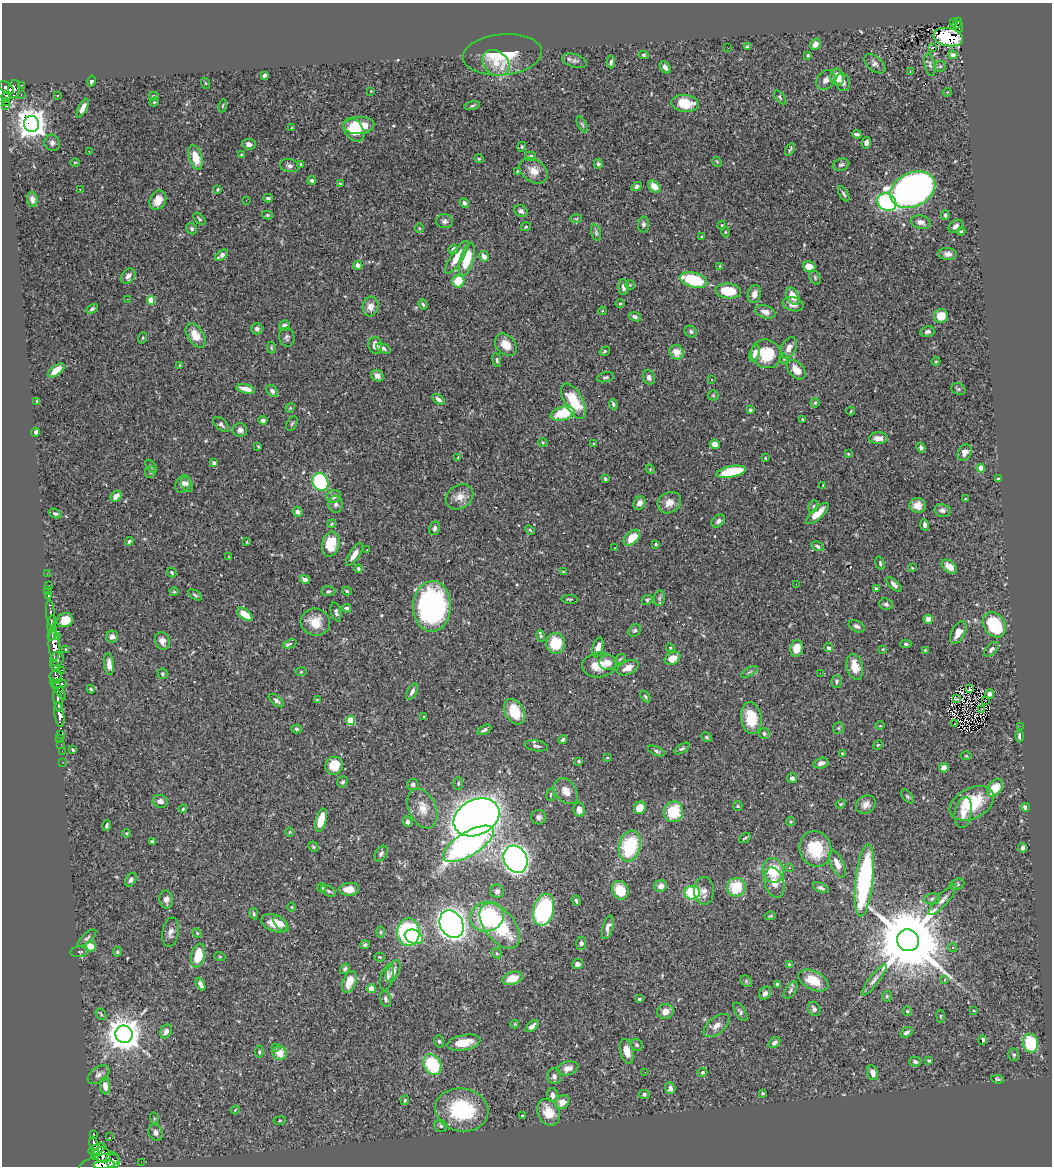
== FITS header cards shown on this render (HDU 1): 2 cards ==
NAXIS1  =                 1050
NAXIS2  =                 1164

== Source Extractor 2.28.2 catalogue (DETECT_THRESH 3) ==
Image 1050 x 1164 px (HDU 1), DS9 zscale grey, 1 PNG px = 1 image px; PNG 1054 x 1168 px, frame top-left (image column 1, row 1164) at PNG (2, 3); each listed source drawn as its Kron ellipse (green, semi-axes under 4 px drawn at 4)
Background 0.778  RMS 0.018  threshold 0.0546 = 3 sigma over >= 5 px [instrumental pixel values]
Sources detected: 498; all 498 listed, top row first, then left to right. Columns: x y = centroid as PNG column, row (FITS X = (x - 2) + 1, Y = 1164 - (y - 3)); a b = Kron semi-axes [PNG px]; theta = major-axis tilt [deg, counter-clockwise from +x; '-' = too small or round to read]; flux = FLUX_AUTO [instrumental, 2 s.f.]
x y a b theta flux
953 23 3 3 - 16
957 23 6 3 66 49
959 27 6 2 90 28
948 37 15 9 -11 45
815 44 6 5 - 7
747 47 4 3 - 1.4
932 47 4 2 - 1.8
728 48 2 2 - 2.9
502 55 39 20 5 52
644 55 5 3 - 1.5
808 55 4 3 - 1.4
953 55 4 4 - 3.1
575 61 13 6 -17 4.3
611 62 6 4 86 2.5
496 63 15 11 -39 17
875 64 12 7 -41 5
930 65 11 5 -78 4.3
940 66 6 5 - 1.9
665 67 7 4 -55 4.8
910 71 2 2 - 0.65
264 75 4 3 - 3.6
837 77 9 6 -77 23
826 80 11 8 47 6.3
91 81 5 4 - 2.7
843 82 9 7 -75 5
205 83 5 3 - 1.1
22 85 3 3 - 18
6 87 8 5 -36 450
14 89 9 6 78 440
371 91 2 2 - 0.79
947 92 4 4 - 1.2
21 95 3 2 - 19
6 96 5 4 - 250
58 96 3 3 - 1.5
154 96 5 4 - 1.8
780 97 8 4 -53 2
5 102 3 3 - 70
154 102 5 4 - 1.4
685 103 13 8 -7 33
6 106 4 3 - 57
223 106 6 3 81 1.2
472 106 8 3 11 1.8
83 108 10 4 63 8.2
32 124 8 7 - 1600
582 124 8 4 -62 2.3
359 125 15 8 3 40
292 128 4 3 - 1.3
354 130 13 9 -53 21
857 134 5 3 - 2.7
52 143 8 7 - 4.3
866 143 6 4 78 5.4
249 144 6 5 - 6.1
522 147 5 4 - 1.7
790 149 7 3 61 2
89 151 2 2 - 1.2
241 155 4 4 - 1.6
531 156 5 4 - 3.5
196 157 12 6 -73 24
479 159 5 4 - 1.3
75 162 5 3 - 1
717 162 5 4 - 1.3
301 164 4 3 - 1.2
598 164 5 4 - 2.2
841 165 8 6 17 2.9
289 166 9 6 -12 4
517 171 3 2 - 1.1
533 171 15 11 -36 14
312 180 4 4 - 3
340 184 3 2 - 0.97
637 186 5 4 - 3.4
654 187 7 5 -44 12
218 189 3 3 - 1.4
80 190 3 2 - 1.2
913 190 24 17 25 870
844 194 9 4 -60 2.4
268 198 4 3 - 2.2
32 199 7 5 -84 4.9
158 200 10 8 60 14
246 200 3 2 - 1.6
887 202 10 8 -30 140
464 203 5 4 - 3.3
521 211 7 5 -27 3.6
267 215 5 4 - 1.7
945 215 5 3 - 2.1
199 219 8 4 -45 2
576 219 6 3 2 1.4
444 221 8 7 - 4
921 222 10 6 -13 6.9
644 225 8 5 90 3.5
722 225 4 4 - 1.1
956 226 8 5 38 5.3
526 227 5 3 - 1.2
419 228 5 4 - 1.3
192 229 6 5 - 2.4
961 231 4 3 - 1.6
596 232 8 5 -75 2.5
725 232 5 3 - 1.3
702 236 3 3 - 1.4
453 249 5 4 - 5.4
948 254 9 6 -4 6.9
222 255 7 4 37 6.7
484 256 5 4 - 7.1
457 257 19 6 57 20
467 259 17 6 74 36
358 265 4 4 - 5.9
720 266 3 3 - 1
809 267 6 5 - 13
128 276 8 6 50 7
815 277 8 5 -65 1.9
694 280 14 7 -15 71
458 281 6 6 - 38
630 285 4 4 - 1.3
623 287 8 5 -88 5.1
728 291 13 7 -5 33
754 294 9 6 74 8.1
793 296 9 5 -61 14
127 299 3 2 - 1.1
151 301 4 4 - 33
620 303 4 3 - 1.1
423 304 5 4 - 2.3
793 304 10 7 -13 7.4
370 306 10 8 83 9.7
92 309 6 4 30 2.5
602 311 4 4 - 1.3
765 312 10 6 -20 6.9
941 316 7 7 - 22
635 317 6 4 -20 2.8
284 326 5 4 - 4
257 329 6 5 - 4.3
691 332 6 5 - 2.8
927 332 7 5 15 4.2
196 335 13 8 -56 16
287 337 9 7 -80 3.7
142 338 6 3 71 1.5
375 345 8 6 -83 7.8
506 345 12 9 -46 16
271 348 6 4 -89 1.6
383 348 8 4 -26 3.1
789 348 11 7 62 7.7
605 351 5 3 - 1.5
677 352 7 6 - 13
755 353 8 5 70 8.1
766 354 15 14 - 38
784 359 5 3 - 1.1
497 360 7 3 -79 2
936 361 4 3 - 1
180 365 3 2 - 1.2
56 370 10 5 37 14
796 370 11 7 -47 14
377 376 6 5 - 6.5
605 377 9 4 14 2.5
649 377 7 6 - 4.5
711 380 3 3 - 2.8
246 389 9 4 -14 10
958 389 7 5 -22 2
272 391 7 5 -46 3.6
713 395 5 5 - 1.6
438 399 7 4 -35 4.8
574 401 19 9 -61 46
37 402 4 3 - 1.6
815 403 5 4 - 1.4
613 404 5 4 - 2.5
290 408 5 4 - 1
750 410 4 3 - 1.8
851 411 4 2 - 1.1
562 414 12 6 17 50
803 419 4 3 - 1.4
263 420 4 4 - 3
221 424 9 5 -43 3
292 424 8 5 63 2.1
240 430 7 6 - 4.4
35 432 4 3 - 3.2
878 438 9 6 1 8.9
543 442 4 3 - 1.2
594 444 3 3 - 1.1
715 444 5 4 - 7.8
258 446 3 2 - 1.2
921 447 5 4 - 3
965 453 8 6 60 6.1
848 454 3 2 - 0.92
458 457 3 2 - 0.82
765 458 4 4 - 1.3
214 463 4 3 - 4.4
151 466 7 4 -54 1.8
981 468 4 4 - 26
650 469 5 4 - 1.2
150 472 6 5 - 2.1
731 472 15 5 11 56
605 479 4 3 - 1.6
998 479 4 3 - 1.2
320 482 9 7 -63 180
183 484 9 7 54 5.6
187 484 8 5 -64 3.7
823 485 4 3 - 0.9
116 496 6 5 - 10
334 496 7 6 - 6.7
459 497 15 11 34 12
965 499 3 3 - 1
639 503 7 5 61 6.3
669 503 12 10 33 13
336 504 8 7 - 4.1
917 505 8 7 - 9
813 506 6 4 71 2.2
942 510 8 6 -9 4.6
298 512 5 4 - 4.5
55 514 7 4 -22 2.5
817 514 14 5 43 20
718 521 7 5 42 3.4
332 524 4 3 - 1.4
925 525 6 4 -72 3.7
434 528 7 5 76 3.7
530 530 5 3 - 1.4
632 538 9 6 42 22
129 541 4 3 - 2.3
247 542 4 2 - 0.83
331 544 13 8 77 33
656 544 3 3 - 1.4
818 546 6 4 -27 2.8
614 548 3 2 - 1.3
367 550 3 2 - 1.5
354 554 13 5 57 9.4
229 557 4 3 - 1.2
880 563 7 4 -76 1.7
949 567 9 5 -37 13
912 568 3 2 - 1.1
358 569 4 3 - 2
563 572 4 3 - 1.2
172 573 5 4 - 1.7
47 574 2 2 - 6.9
305 579 5 4 - 5.7
796 584 2 2 - 3.2
894 584 9 4 -45 4.2
49 586 3 3 - 24
876 589 4 4 - 1.9
48 591 2 2 - 3.2
328 591 7 5 3 2.2
347 591 5 4 - 2
174 592 4 4 - 1.3
195 595 8 3 -33 1.8
49 596 3 3 - 41
659 598 8 5 82 2.7
570 599 8 2 -4 1.4
647 600 6 4 25 1.8
886 604 7 5 -22 2.9
432 606 25 19 88 250
347 608 4 4 - 3.1
336 612 10 5 -75 3.2
50 613 13 3 -86 320
245 614 9 5 -37 24
928 619 4 4 - 6.9
65 620 8 6 31 17
315 622 14 13 - 21
52 624 9 4 81 710
994 625 13 10 -52 75
857 626 8 5 -27 3.6
635 630 7 5 41 2.4
52 633 7 3 71 140
958 633 12 6 61 13
541 636 6 4 -78 1.8
58 637 4 3 - 110
112 637 6 6 - 5.6
162 641 9 7 -69 7.1
556 643 10 9 - 37
290 644 7 4 23 4.1
906 644 5 4 - 2.1
54 646 15 5 -87 1800
598 647 10 5 76 8.8
670 648 4 4 - 1.3
797 648 8 6 76 18
829 648 4 4 - 4.6
66 649 4 3 - 1.2
883 649 3 3 - 1
991 649 9 5 47 3.4
925 650 4 3 - 1.3
673 658 8 6 29 16
57 659 7 6 - 940
620 659 6 3 37 1.4
608 663 9 7 0 11
109 664 11 5 -84 9.1
599 665 17 12 6 24
55 666 6 4 -64 450
855 667 13 8 -76 21
628 668 11 6 26 11
62 670 3 3 - 85
301 672 5 3 - 1.2
749 672 9 3 29 1.7
820 673 2 2 - 3.5
162 674 5 5 - 1.8
56 677 7 6 - 370
836 682 6 5 - 2.6
59 684 8 4 -4 570
58 689 12 4 -56 340
91 689 4 3 - 1.4
969 689 4 2 - 1.7
412 692 9 4 62 4.6
989 694 4 4 - 4.2
645 697 6 4 -54 1.8
957 699 4 2 - 1.5
58 700 12 3 -81 1000
317 700 4 4 - 1.1
986 700 2 2 - 0.63
276 701 9 4 -39 3.3
982 709 4 2 - 0.35
515 712 13 9 -60 33
59 715 12 5 -82 1400
424 717 4 2 - 1.1
751 718 16 10 -82 35
351 721 4 4 - 44
954 724 2 2 - 0.91
880 726 5 3 - 1
1020 726 2 2 - 16
838 728 5 5 - 1.8
296 729 5 4 - 2.1
484 730 7 4 28 3.6
764 733 5 5 - 2.4
60 734 3 2 - 24
1020 736 6 3 -90 3.9
706 737 6 4 -28 1.6
60 738 2 2 - 8.6
563 740 4 4 - 2.4
61 744 2 2 - 10
878 745 5 4 - 1.5
536 746 12 5 -9 4.1
682 748 8 4 33 2.2
73 750 3 3 - 1.4
62 751 2 2 - 4.6
656 751 9 4 -24 2.8
842 753 4 3 - 1.9
966 756 5 3 - 1.2
607 758 3 2 - 0.87
579 761 3 2 - 1.2
63 762 3 2 - 16
821 763 7 5 14 6.5
334 766 9 8 - 27
944 768 4 4 - 8.2
792 778 5 5 - 3.8
343 782 6 5 - 2.9
458 783 6 4 89 2
413 785 6 5 - 3.1
995 788 10 6 52 24
566 791 14 10 -53 12
551 795 6 3 81 1.3
907 796 8 4 -48 2.5
160 801 7 6 - 5.6
972 803 24 15 27 57
841 804 5 4 - 1.5
866 804 10 8 34 7.7
738 806 5 4 - 1.3
1025 807 4 3 - 4
422 808 21 13 -65 19
640 808 6 5 - 13
183 809 4 3 - 1.2
579 810 7 5 -79 7.4
673 812 10 9 - 48
963 813 15 8 81 12
476 817 24 17 26 1500
539 817 7 7 - 5
321 820 12 5 75 29
791 821 4 4 - 1.7
407 822 5 4 - 3.6
107 826 5 3 - 2.3
290 832 5 3 - 1
126 833 4 4 - 1.2
745 838 6 3 36 1.6
152 841 3 3 - 2.1
468 844 29 12 32 320
630 846 16 10 75 83
313 847 5 4 - 2
1023 848 5 4 - 4
816 849 18 16 -74 51
381 854 9 5 58 3.1
516 859 14 11 -61 650
837 864 14 6 -66 11
789 868 4 3 - 1.3
773 870 12 10 -78 40
131 880 7 5 60 3.8
864 880 36 9 83 200
774 882 15 10 -73 12
957 884 7 5 22 2.5
661 886 6 6 - 7.2
322 887 4 4 - 3.4
736 887 9 9 - 39
821 888 8 4 -25 3.1
349 889 10 6 5 15
620 890 9 8 - 27
329 891 8 5 -27 2.7
497 891 7 6 - 3.8
704 891 14 10 -89 7.8
692 893 8 7 - 60
932 899 8 5 8 2.9
166 900 9 7 -88 5.7
943 900 20 5 48 7.4
576 901 5 3 - 1.9
292 907 5 3 - 1
544 910 16 10 76 150
254 914 5 4 - 1.9
770 916 5 3 - 1.8
487 917 17 14 17 110
274 923 13 8 -23 17
281 924 9 5 -48 6.8
452 924 14 11 -61 1100
500 926 26 15 -52 76
608 927 12 5 74 5.5
170 932 15 8 81 7
381 932 6 4 89 1.7
408 932 14 11 -88 160
197 933 5 4 - 1.3
414 937 9 7 -22 44
87 938 12 4 41 2.8
908 940 11 10 - 16000
581 943 7 5 85 3.1
365 945 5 4 - 2.7
90 946 5 5 - 27
953 948 4 4 - 3.1
79 952 9 5 5 3.1
117 952 5 4 - 1.8
497 953 5 4 - 1.6
198 955 12 7 78 33
220 957 5 3 - 1.1
379 957 5 4 - 1.5
577 964 5 5 - 5.6
789 965 4 3 - 1.9
345 969 5 4 - 2.6
393 971 12 6 68 6.9
387 977 13 6 74 6.5
512 978 10 6 18 19
813 980 16 9 -26 26
874 980 19 5 52 6.2
945 980 4 3 - 3.2
746 981 6 5 - 1.8
349 982 11 6 70 17
200 984 7 4 -62 5.3
777 984 3 3 - 1.9
371 988 4 4 - 14
790 990 10 5 57 2.9
765 993 7 5 52 4.9
887 996 5 4 - 1.7
385 999 8 5 -74 3.3
639 999 3 3 - 1.5
814 1009 7 6 - 4.2
907 1011 5 4 - 1.7
974 1011 4 2 - 0.91
665 1012 8 7 - 9.3
740 1012 10 5 -56 3.1
101 1014 6 4 -49 2
941 1016 6 3 -82 1.2
515 1024 4 4 - 1.1
717 1025 15 8 40 9
532 1026 8 4 36 6.9
166 1031 7 5 60 7.2
906 1032 6 4 35 4.4
124 1034 9 8 - 2300
983 1040 5 3 - 6
439 1041 6 4 -74 2.3
464 1043 17 7 11 19
774 1043 6 4 33 4
1031 1043 9 7 -78 56
637 1045 6 5 - 2.2
275 1047 2 2 - 3.3
627 1051 12 6 -77 13
259 1052 6 4 82 1.9
280 1053 7 7 - 17
1014 1055 6 5 - 2.2
929 1060 4 3 - 1.5
915 1062 6 5 - 2.9
432 1065 11 8 -58 72
568 1068 11 7 14 9.2
645 1072 3 2 - 1.2
702 1072 5 4 - 2.1
873 1073 7 5 -73 7.8
99 1075 12 7 35 5.3
554 1076 8 7 - 5.2
998 1079 6 4 -9 2
105 1086 8 5 -84 8.8
670 1088 6 5 - 6.5
763 1093 3 3 - 1.6
644 1094 5 4 - 2.4
552 1095 7 5 -82 5.1
405 1100 5 3 - 1.6
562 1102 7 6 - 11
235 1110 4 3 - 1
462 1110 27 21 -10 89
549 1112 14 11 -65 25
522 1116 3 3 - 2.7
154 1118 6 3 -73 1.2
280 1121 6 3 8 1.3
441 1126 6 6 - 2.5
156 1132 8 6 -63 5.4
94 1135 3 3 - 110
110 1137 3 2 - 1.6
94 1144 7 4 -75 690
97 1149 9 4 25 970
95 1154 5 4 - 630
102 1155 8 7 - 680
113 1161 8 6 -82 720
141 1162 2 2 - 8.2
99 1163 20 8 16 1900
104 1165 10 3 6 770
At the frame edge (FLAGS 8, measured only in part): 2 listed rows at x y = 99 1163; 104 1165